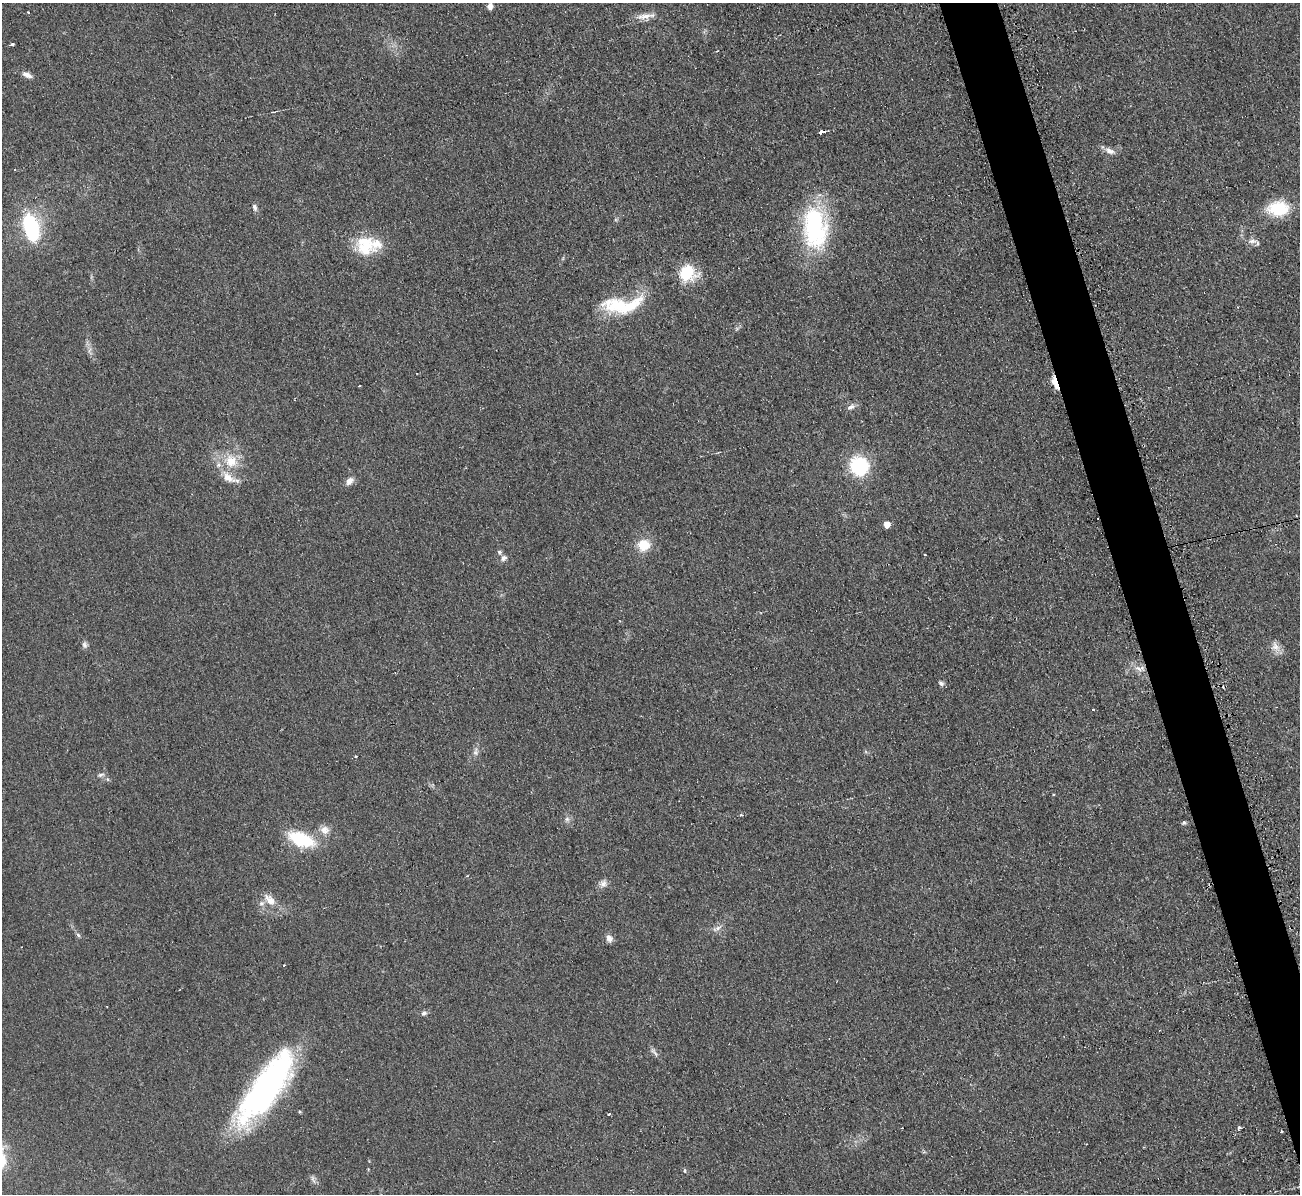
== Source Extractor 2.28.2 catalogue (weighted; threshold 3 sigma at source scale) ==
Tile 6 of 4 x 4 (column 2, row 2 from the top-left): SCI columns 1307-2604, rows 2526-3717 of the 5221 x 5176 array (HDU 1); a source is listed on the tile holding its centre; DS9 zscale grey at full resolution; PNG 1302 x 1196 px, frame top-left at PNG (2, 3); no overlay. Shown black and unused: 4% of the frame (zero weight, under 2 of 3 exposures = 2% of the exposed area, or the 3 px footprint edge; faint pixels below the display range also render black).
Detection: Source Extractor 2.28.2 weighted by HDU 2 'WHT'; one run over the whole footprint, this tile lists its part. Background 0.0633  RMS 0.0099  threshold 0.0444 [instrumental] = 3 sigma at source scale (4.5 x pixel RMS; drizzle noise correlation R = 1.50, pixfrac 1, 0.05/0.05 arcsec/px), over >= 5 px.
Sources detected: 64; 7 cosmic-ray / hot-pixel residue — not listed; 3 inside a brighter listed object's ellipse — not listed separately; the other 54 listed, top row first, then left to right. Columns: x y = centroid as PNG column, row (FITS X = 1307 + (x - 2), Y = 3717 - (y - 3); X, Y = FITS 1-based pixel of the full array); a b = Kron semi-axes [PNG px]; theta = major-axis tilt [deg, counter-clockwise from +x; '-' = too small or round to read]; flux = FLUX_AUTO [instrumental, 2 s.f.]
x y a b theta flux
490 6 8 6 85 4.5
645 16 18 7 11 8.5
12 44 3 3 - 2.8
717 51 3 2 - 0.95
27 75 14 6 -25 5.4
821 132 4 3 - 56
1110 151 13 7 -27 6.2
255 207 10 6 -74 3
1278 208 19 14 1 46
31 228 27 14 -74 77
815 228 50 27 -83 120
1252 241 14 7 4 5.2
365 246 27 24 -45 37
687 272 18 15 16 38
622 305 51 18 5 57
736 329 7 4 71 1.6
89 350 10 3 69 1.9
1055 382 18 5 -71 12
359 386 3 2 - 1.4
851 407 11 6 28 4
231 461 18 18 - 25
859 466 15 14 - 76
349 481 12 8 45 5.6
887 524 5 5 - 11
644 545 14 13 - 19
925 555 3 3 - 1.7
504 558 9 8 - 3.8
84 645 9 7 -83 3
1275 647 14 11 -54 7.5
1140 669 12 7 12 5.9
941 683 7 5 -44 2.7
1093 710 3 3 - 2.8
476 752 10 7 83 3.9
101 775 10 5 12 2.8
1054 795 3 3 - 3
567 819 6 6 - 3
1184 822 5 5 - 1.7
325 830 14 12 -18 8.4
301 839 24 12 -21 59
467 876 4 2 - 0.8
603 883 11 9 46 5.1
270 900 16 10 -47 12
718 928 9 6 31 3.6
78 935 6 3 -72 1.6
609 938 10 7 -68 4.8
424 1013 8 6 29 2.7
654 1052 15 5 -50 3.4
266 1088 86 26 54 280
300 1112 4 3 - 1.1
609 1114 3 3 - 2.2
1239 1128 3 3 - 3.7
1281 1132 3 3 - 1.6
685 1171 5 3 - 1.1
312 1178 7 5 90 2.4
Overlapping masked pixels (flux is a lower limit): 1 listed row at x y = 1055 382